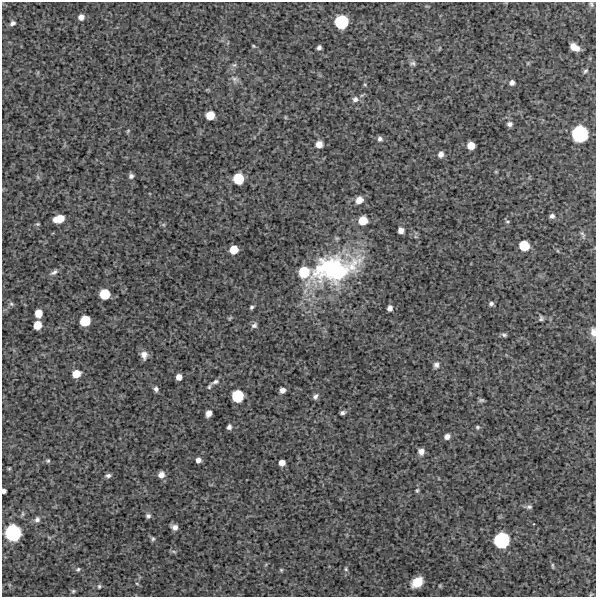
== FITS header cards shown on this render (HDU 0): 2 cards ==
NAXIS1  =                  594 /FITS: X Dimension
NAXIS2  =                  595 /FITS: Y Dimension

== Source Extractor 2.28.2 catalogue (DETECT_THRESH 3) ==
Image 594 x 595 px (HDU 0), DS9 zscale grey, 1 PNG px = 1 image px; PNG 598 x 599 px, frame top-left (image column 1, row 595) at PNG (2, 2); no overlay
Background 4440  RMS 210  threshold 643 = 3 sigma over >= 5 px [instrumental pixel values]
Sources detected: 94; all 94 listed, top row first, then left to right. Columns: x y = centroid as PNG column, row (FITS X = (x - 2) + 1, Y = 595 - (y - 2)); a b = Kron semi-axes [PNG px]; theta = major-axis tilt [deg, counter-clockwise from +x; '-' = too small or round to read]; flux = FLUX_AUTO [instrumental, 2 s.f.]
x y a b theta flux
591 4 7 5 -70 2.8e+04
81 17 5 5 - 7.3e+04
341 22 9 9 - 8.9e+05
12 23 7 5 28 4.0e+04
253 46 4 3 - 1.4e+04
319 47 5 4 - 3.6e+04
575 47 9 6 -31 1.4e+05
413 63 8 6 -6 3.6e+04
528 63 6 3 72 1.5e+04
234 65 6 5 - 2.7e+04
585 71 7 5 44 2.9e+04
235 79 11 5 -16 4.3e+04
512 82 6 5 - 5.1e+04
365 85 5 3 - 1.3e+04
355 99 8 7 - 5.6e+04
210 115 7 6 - 2.4e+05
285 117 6 3 -71 1.4e+04
509 124 7 6 - 4.7e+04
128 131 6 4 47 1.7e+04
580 134 11 10 - 1.5e+06
380 139 6 6 - 4.1e+04
319 144 6 6 - 1.3e+05
471 145 6 6 - 1.9e+05
441 154 7 6 - 6.4e+04
496 172 5 3 - 1.3e+04
131 176 6 6 - 4.1e+04
238 178 8 7 - 4.9e+05
359 200 8 7 - 1.1e+05
552 216 6 6 - 4.1e+04
59 219 9 6 13 2.4e+05
363 220 7 7 - 2.7e+05
507 221 6 3 0 1.6e+04
38 224 5 4 - 1.8e+04
401 230 5 5 - 8.0e+04
583 234 11 5 -62 3.6e+04
524 246 7 7 - 4.3e+05
234 250 7 6 - 2.4e+05
333 269 54 28 13 2.0e+06
54 272 11 6 34 5.0e+04
304 272 9 8 - 4.9e+05
105 294 7 7 - 4.3e+05
491 303 5 5 - 3.6e+04
11 304 6 5 - 2.5e+04
252 307 4 3 - 2.3e+04
390 308 5 5 - 5.7e+04
38 313 7 6 - 1.8e+05
230 318 6 3 45 1.6e+04
541 318 6 5 - 2.9e+04
85 321 8 7 - 4.3e+05
37 325 7 6 - 2.1e+05
254 325 7 6 - 4.0e+04
593 332 12 7 -82 8.5e+04
504 335 7 5 -9 3.1e+04
144 355 10 8 -85 8.6e+04
436 365 7 7 - 5.0e+04
76 374 7 6 - 2.0e+05
179 377 5 5 - 8.8e+04
215 382 11 5 21 4.4e+04
209 387 6 4 73 2.2e+04
156 389 5 4 - 3.9e+04
282 390 5 5 - 6.8e+04
237 396 8 8 - 6.3e+05
315 396 7 6 - 4.2e+04
481 400 6 4 0 2.6e+04
208 413 6 5 - 8.0e+04
342 413 5 4 - 3.5e+04
229 427 5 4 - 4.0e+04
477 427 6 5 - 2.2e+04
447 437 6 5 - 6.1e+04
421 451 7 6 - 7.2e+04
198 460 5 5 - 5.5e+04
48 461 5 4 - 2.0e+04
282 463 5 5 - 1.0e+05
9 468 5 3 - 1.5e+04
108 475 7 5 12 3.7e+04
161 475 6 6 - 8.3e+04
417 490 6 4 68 2.0e+04
4 491 4 4 - 4.6e+04
529 507 8 6 16 3.4e+04
148 516 5 5 - 3.5e+04
37 519 8 7 - 4.7e+04
175 527 6 5 - 6.7e+04
13 533 11 11 - 1.4e+06
153 539 6 5 - 2.4e+04
502 540 11 10 - 1.2e+06
552 565 6 3 -89 1.6e+04
78 569 6 5 - 2.3e+04
346 569 6 5 - 2.4e+04
281 570 5 4 - 1.6e+04
417 582 10 7 39 2.8e+05
137 584 5 3 - 1.2e+04
99 586 5 5 - 2.2e+04
440 586 6 3 -19 1.5e+04
73 591 6 5 - 2.2e+04
At the frame edge (FLAGS 8, measured only in part): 3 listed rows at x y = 591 4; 593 332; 4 491